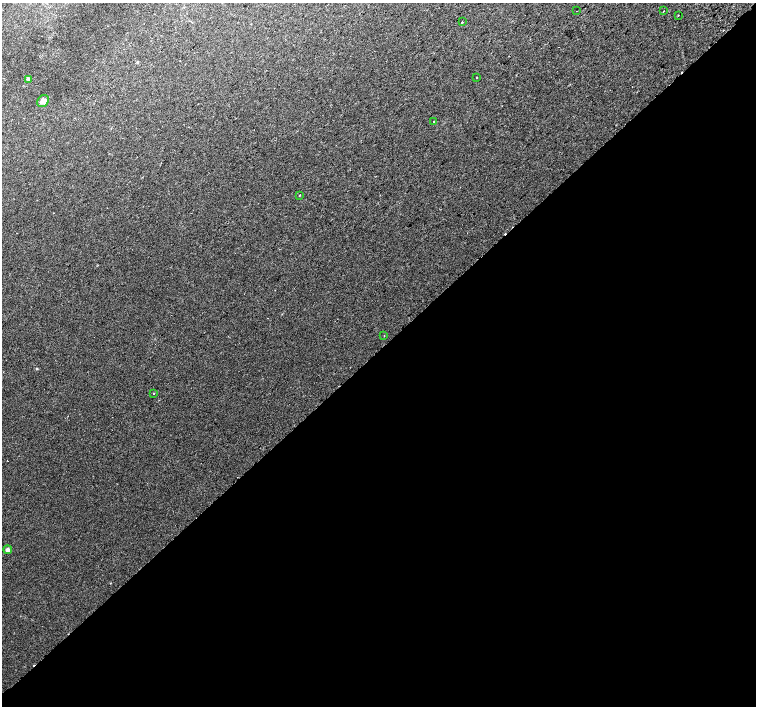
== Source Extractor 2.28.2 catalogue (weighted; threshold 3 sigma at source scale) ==
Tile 15 of 4 x 4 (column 3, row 4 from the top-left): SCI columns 3050-4556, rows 255-1662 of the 6093 x 6076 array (HDU 1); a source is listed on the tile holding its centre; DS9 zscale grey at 2 x 2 block average (1 PNG px = mean of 2 x 2 image px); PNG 758 x 708 px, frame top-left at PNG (2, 3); each listed source drawn as its Kron ellipse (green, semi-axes under 4 px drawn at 4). Shown black and unused: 51% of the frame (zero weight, under 2 of 3 exposures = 2% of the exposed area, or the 3 px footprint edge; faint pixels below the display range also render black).
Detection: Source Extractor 2.28.2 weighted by HDU 2 'WHT'; one run over the whole footprint, this tile lists its part. Background 0.00501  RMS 0.0038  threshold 0.0171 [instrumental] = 3 sigma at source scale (4.5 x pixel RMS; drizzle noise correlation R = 1.50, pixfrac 1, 0.0396/0.0396 arcsec/px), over >= 5 px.
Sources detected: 13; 1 cosmic-ray / hot-pixel residue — neither listed nor drawn; the other 12 listed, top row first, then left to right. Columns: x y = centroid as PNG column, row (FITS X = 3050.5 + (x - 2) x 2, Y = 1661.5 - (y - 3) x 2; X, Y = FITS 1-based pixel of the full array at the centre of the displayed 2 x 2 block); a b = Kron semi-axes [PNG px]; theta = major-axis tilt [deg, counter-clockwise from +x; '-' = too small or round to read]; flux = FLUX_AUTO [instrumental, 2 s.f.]
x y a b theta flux
577 11 2 2 - 0.27
664 11 2 2 - 0.8
678 15 2 2 - 0.35
462 22 2 2 - 4
476 77 2 2 - 0.5
28 79 3 3 - 1
43 101 7 5 48 5
434 121 2 2 - 0.89
299 195 2 2 - 0.53
384 336 2 2 - 0.42
153 393 2 2 - 0.41
8 550 4 3 - 3.6
Diffuse or blended objects may show on this block-average render without a row.